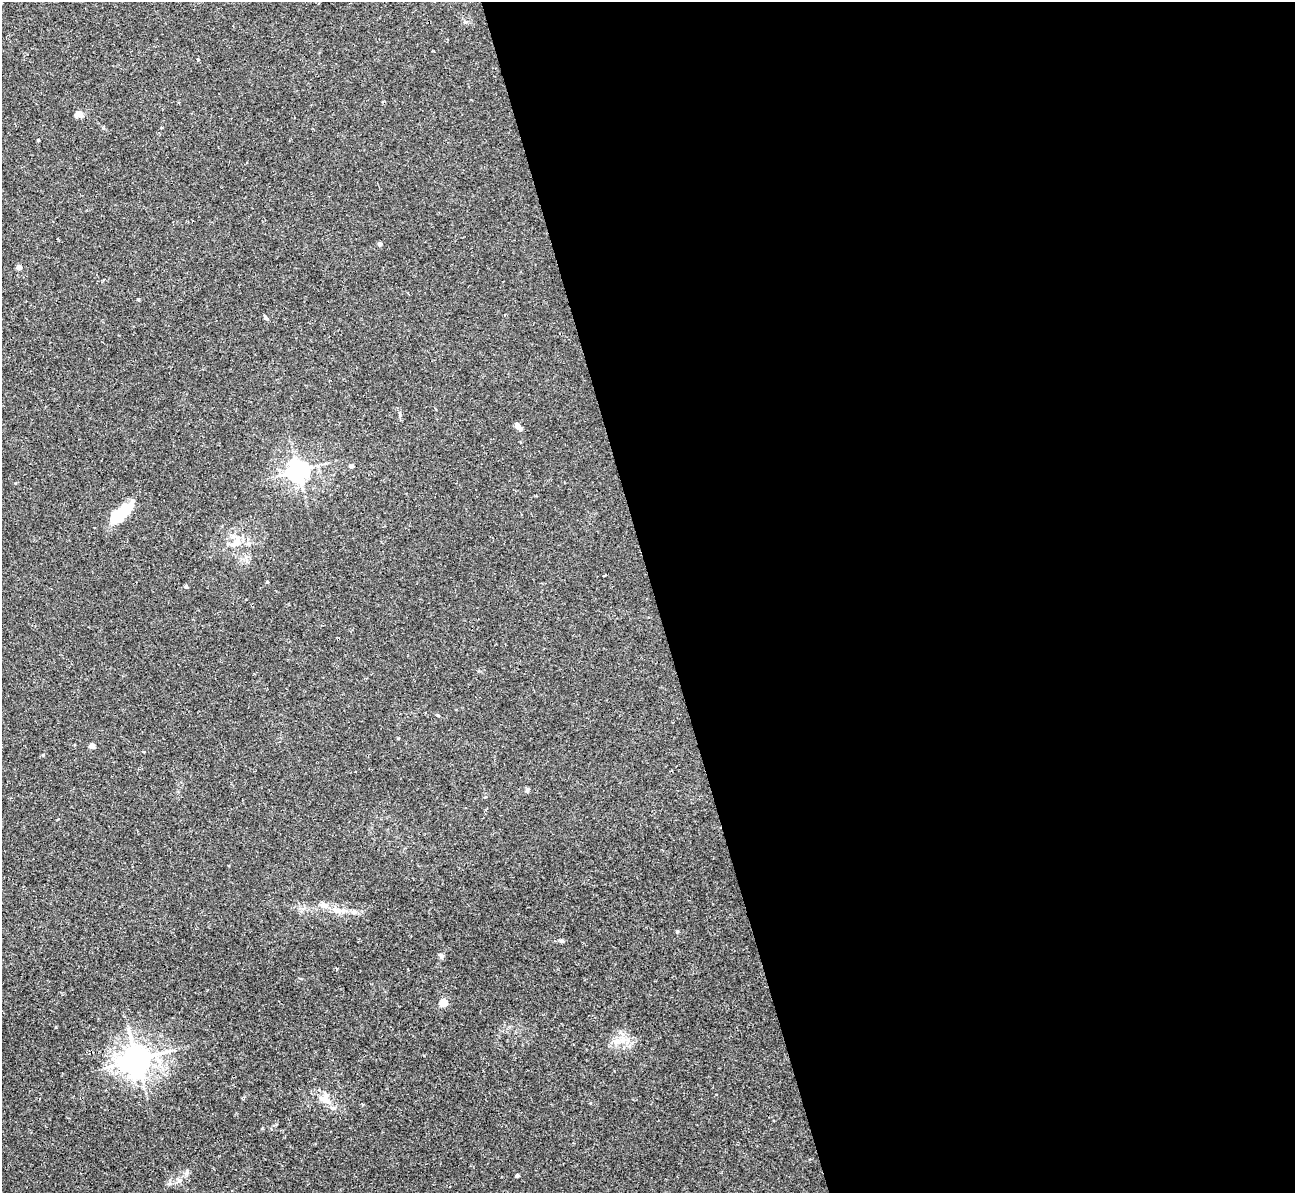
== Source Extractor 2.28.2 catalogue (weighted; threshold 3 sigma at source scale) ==
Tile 8 of 4 x 4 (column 4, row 2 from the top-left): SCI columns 3892-5184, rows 2687-3877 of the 5236 x 5221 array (HDU 1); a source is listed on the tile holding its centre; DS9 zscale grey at full resolution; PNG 1297 x 1195 px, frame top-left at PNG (2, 2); no overlay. Shown black and unused: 50% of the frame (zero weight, under 2 of 3 exposures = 3% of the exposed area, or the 3 px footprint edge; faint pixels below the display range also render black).
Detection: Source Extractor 2.28.2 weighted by HDU 2 'WHT'; one run over the whole footprint, this tile lists its part. Background 0.0213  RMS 0.0039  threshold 0.0176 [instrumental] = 3 sigma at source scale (4.5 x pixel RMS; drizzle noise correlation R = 1.50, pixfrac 1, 0.05/0.05 arcsec/px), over >= 5 px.
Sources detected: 32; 1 inside a brighter object's white glare — not listed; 1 inside a brighter listed object's ellipse — not listed separately; the other 30 listed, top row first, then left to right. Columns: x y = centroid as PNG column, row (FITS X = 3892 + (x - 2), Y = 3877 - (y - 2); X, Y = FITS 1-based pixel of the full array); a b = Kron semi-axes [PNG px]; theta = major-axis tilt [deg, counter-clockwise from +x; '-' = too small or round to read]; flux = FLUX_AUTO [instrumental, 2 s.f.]
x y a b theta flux
465 22 6 4 -18 0.54
198 60 3 2 - 0.73
78 114 9 7 -10 1.9
38 140 3 3 - 0.37
380 244 6 4 -78 0.66
19 267 4 4 - 2
138 300 3 3 - 0.99
265 317 6 4 -47 0.56
518 426 9 5 -56 1.7
351 466 6 4 2 0.74
298 471 7 7 - 270
117 517 26 14 42 9.9
236 543 16 9 29 4.1
267 582 3 3 - 0.53
186 586 5 4 - 0.64
92 746 4 4 - 3.4
144 752 4 3 - 0.43
527 790 7 4 80 0.61
324 905 14 7 -11 2.7
338 911 7 4 18 1.1
354 912 7 6 - 0.93
562 941 7 5 -15 0.65
441 956 7 6 - 0.87
443 1002 5 5 - 12
617 1041 11 8 -17 2.7
137 1060 10 9 - 470
324 1099 15 13 82 4.6
187 1172 6 5 - 0.83
517 1175 4 3 - 0.7
179 1181 6 4 19 0.71
Unlisted compact peaks at least as high as the median listed source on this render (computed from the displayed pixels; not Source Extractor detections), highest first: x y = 677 931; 43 755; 56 1027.